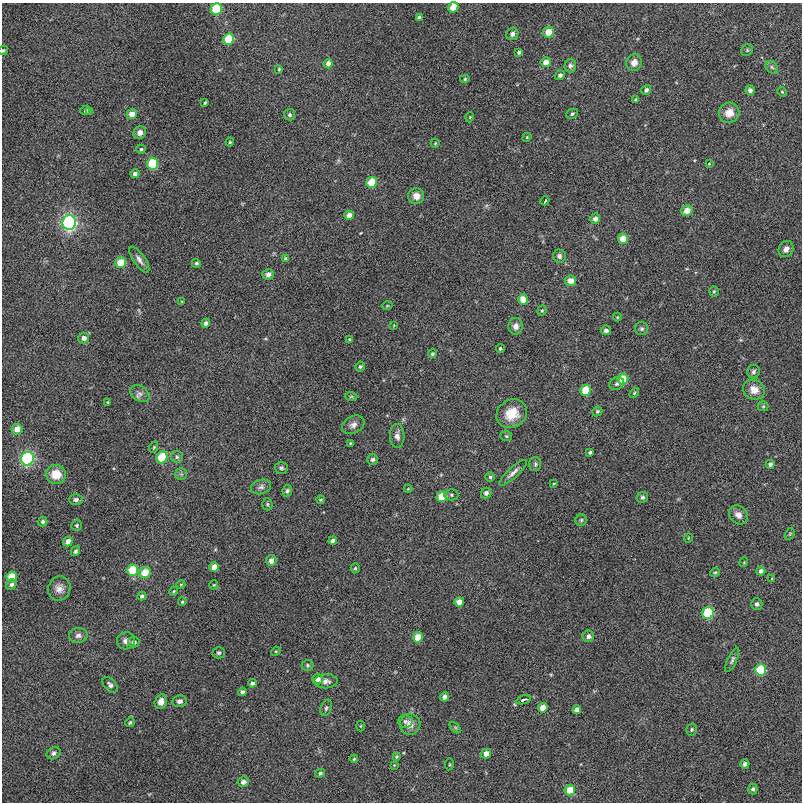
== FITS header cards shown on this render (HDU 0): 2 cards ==
NAXIS1  =                  800
NAXIS2  =                  800

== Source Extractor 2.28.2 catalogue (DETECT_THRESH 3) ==
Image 800 x 800 px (HDU 0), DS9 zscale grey, 1 PNG px = 1 image px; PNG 804 x 804 px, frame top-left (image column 1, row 800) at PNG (2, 3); each listed source drawn as its Kron ellipse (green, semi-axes under 4 px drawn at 4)
Background 0.00591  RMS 0.081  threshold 0.243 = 3 sigma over >= 5 px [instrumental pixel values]
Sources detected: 178; all 178 listed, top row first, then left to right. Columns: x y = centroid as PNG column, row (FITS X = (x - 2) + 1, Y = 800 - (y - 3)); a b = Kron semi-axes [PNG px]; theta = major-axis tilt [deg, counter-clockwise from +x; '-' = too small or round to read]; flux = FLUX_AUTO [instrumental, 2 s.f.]
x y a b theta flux
453 7 5 5 - 99
216 9 6 5 - 290
419 18 3 3 - 11
548 32 5 5 - 78
512 34 6 6 - 17
229 39 6 5 - 180
3 50 5 4 - 6.5
747 50 6 5 - 8.2
519 52 4 4 - 13
546 62 5 5 - 36
634 63 8 7 - 37
328 64 5 4 - 28
570 66 7 6 - 17
772 67 7 5 -46 13
279 69 3 3 - 5.9
560 75 5 4 - 16
465 79 4 4 - 6.6
646 90 5 4 - 16
750 90 4 4 - 20
782 92 5 4 - 6.9
636 99 4 3 - 8.6
205 103 4 2 - 6.8
86 110 5 4 - 10
90 112 4 3 - 6.4
729 113 10 10 - 62
132 114 5 5 - 51
572 114 6 5 - 11
289 115 5 5 - 12
470 117 5 3 - 4.6
140 133 7 6 - 25
527 137 5 3 - 5.3
230 142 4 4 - 5.9
435 143 4 3 - 5.5
141 149 4 4 - 7.4
153 164 6 5 - 270
709 164 4 3 - 3.5
135 174 4 4 - 18
372 182 5 5 - 130
416 196 8 8 - 42
545 201 4 2 - 8.3
687 211 6 5 - 56
349 215 4 4 - 32
595 219 5 5 - 28
69 222 7 7 - 1000
623 239 5 5 - 76
786 249 8 7 - 26
559 256 6 6 - 16
285 258 4 4 - 5.8
139 260 15 5 -55 28
121 263 5 5 - 130
196 263 4 4 - 9
268 274 6 5 - 17
570 281 5 5 - 59
714 291 5 5 - 7.4
523 300 5 5 - 72
182 301 3 2 - 3.7
387 306 5 3 - 4.7
542 311 5 4 - 7.1
617 317 4 4 - 5.3
206 323 4 4 - 20
394 325 4 2 - 3.4
516 326 8 7 - 31
642 329 6 6 - 12
606 330 5 4 - 16
84 338 5 5 - 28
349 339 3 3 - 5
500 348 4 4 - 8.7
432 354 4 4 - 9.3
360 367 5 4 - 9.5
753 372 7 6 - 15
623 379 5 5 - 110
617 384 7 6 - 14
585 390 5 5 - 140
754 390 11 9 -24 61
634 393 6 3 46 6.2
140 394 10 7 -35 23
351 396 6 4 1 7.1
108 402 4 3 - 5
763 406 5 5 - 7
597 411 5 4 - 10
512 414 16 13 34 110
353 425 12 8 28 31
17 429 5 5 - 48
397 436 12 7 -89 32
506 436 6 5 - 8.2
351 443 4 3 - 5.9
154 447 6 4 71 6.8
590 452 4 3 - 11
162 457 6 5 - 210
177 457 6 6 - 12
27 459 7 6 - 720
373 459 5 5 - 16
535 464 7 6 - 12
770 464 4 4 - 16
281 468 7 6 - 13
513 473 18 5 42 28
56 474 10 9 - 100
181 474 5 5 - 11
490 477 4 4 - 9.3
554 483 4 2 - 4.3
261 487 10 7 19 21
408 489 4 3 - 4.2
287 491 5 4 - 12
486 493 5 5 - 20
451 495 7 5 -3 9.9
442 497 5 5 - 120
642 497 6 5 - 11
76 500 7 5 2 16
321 500 4 3 - 5.8
267 504 6 5 - 9.1
738 515 10 8 -45 37
581 520 5 5 - 10
43 522 5 4 - 13
77 525 6 5 - 8.8
790 534 6 4 59 7.1
688 538 5 3 - 4
68 541 5 4 - 38
333 541 4 4 - 21
75 551 5 4 - 11
271 561 5 5 - 37
744 562 5 3 - 4.7
214 567 5 4 - 49
355 568 5 4 - 7.6
132 570 5 5 - 200
761 571 4 4 - 19
715 572 5 4 - 6.4
145 573 6 5 - 110
12 577 5 5 - 130
772 578 4 2 - 3.7
11 584 6 4 49 15
181 584 4 3 - 4.3
214 585 4 4 - 5.4
59 588 12 11 - 42
174 591 4 3 - 5.9
142 596 4 4 - 13
182 602 4 3 - 6.6
459 602 5 4 - 48
757 604 6 5 - 14
708 613 6 5 - 280
78 635 9 7 4 22
588 636 6 5 - 25
418 637 5 5 - 94
126 641 9 8 - 30
134 642 6 5 - 24
276 651 5 4 - 5.3
219 653 6 6 - 11
732 660 13 4 65 15
307 665 6 5 - 9.8
761 670 6 5 - 210
318 679 5 5 - 28
326 681 12 7 0 30
252 683 4 4 - 16
110 685 9 6 -45 17
242 692 4 4 - 17
444 697 4 4 - 27
524 700 7 3 18 23
179 701 7 6 - 19
161 702 7 6 - 40
326 708 8 5 67 12
543 708 5 4 - 60
577 710 4 4 - 29
405 721 7 6 - 15
130 722 5 4 - 9.3
410 724 10 10 - 50
360 726 5 3 - 4.9
455 728 7 4 -45 7.3
692 730 6 5 - 8.8
53 753 7 5 33 16
486 754 5 4 - 43
397 757 4 4 - 7.6
354 759 4 3 - 5.5
449 764 6 3 82 5.5
745 764 5 4 - 16
394 765 3 3 - 4
320 773 5 4 - 10
243 782 5 5 - 28
753 789 5 4 - 11
570 790 5 5 - 100
At the frame edge (FLAGS 8, measured only in part): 2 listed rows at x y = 453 7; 3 50